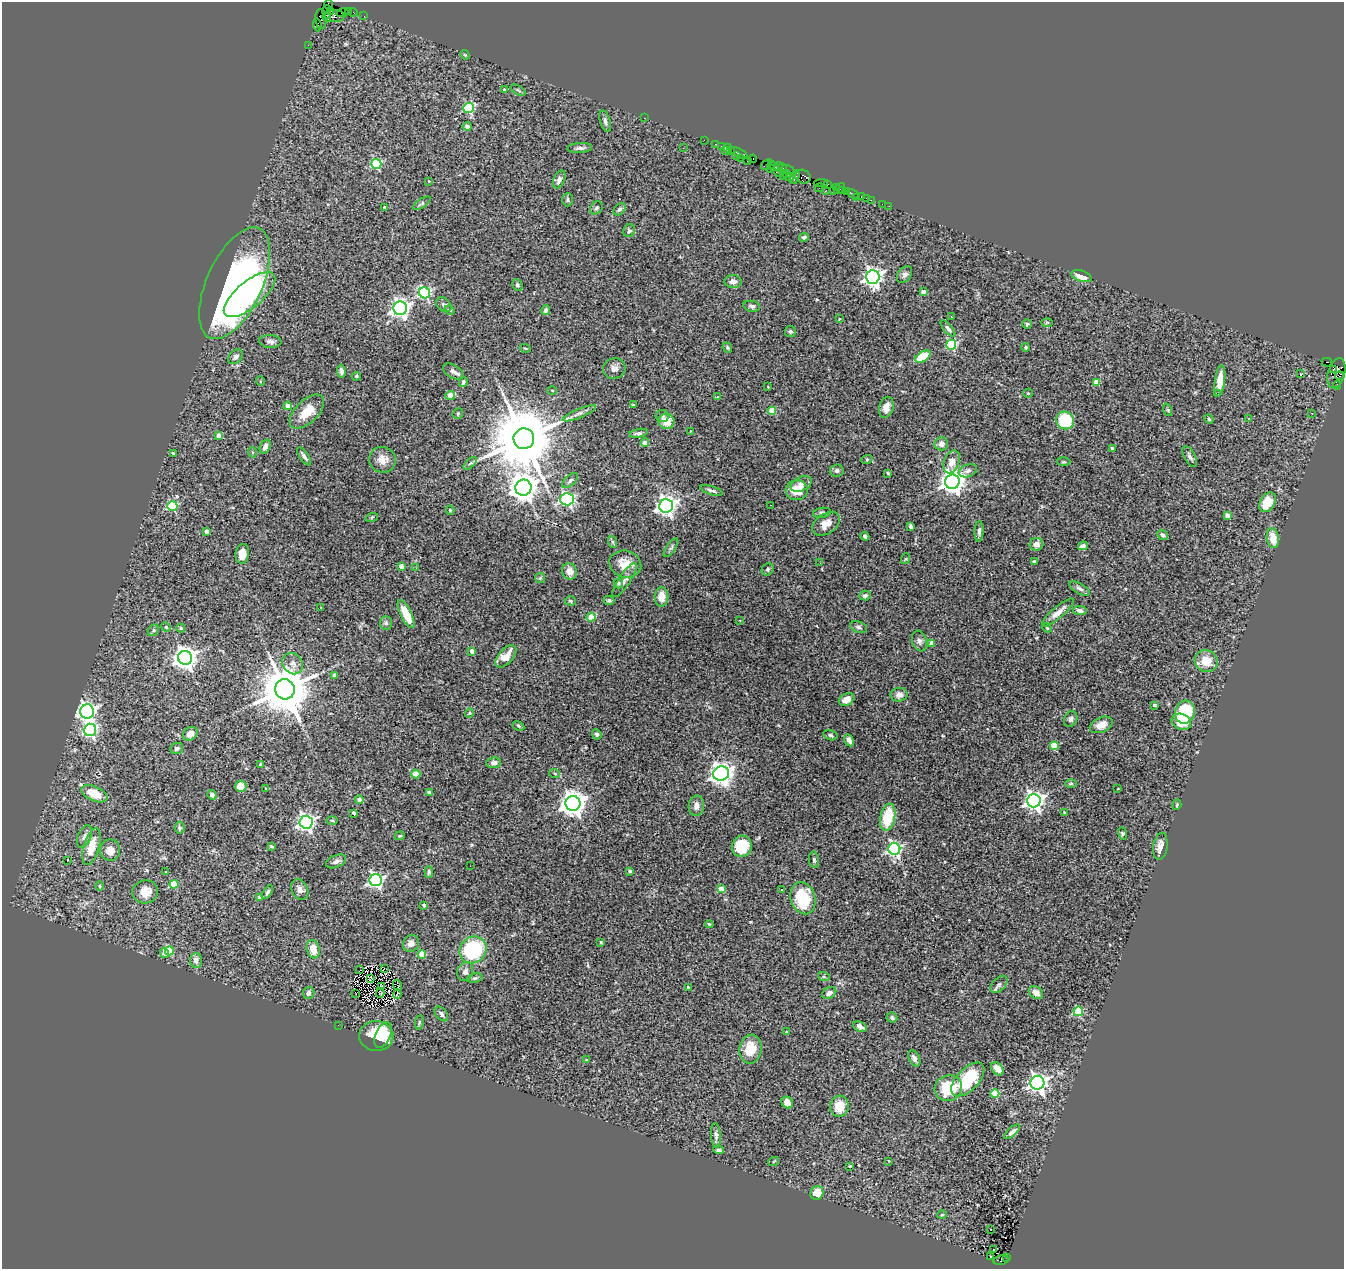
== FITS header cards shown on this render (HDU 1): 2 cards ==
NAXIS1  =                 1342
NAXIS2  =                 1267

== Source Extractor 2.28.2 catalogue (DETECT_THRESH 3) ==
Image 1342 x 1267 px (HDU 1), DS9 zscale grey, 1 PNG px = 1 image px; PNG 1346 x 1271 px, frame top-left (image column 1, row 1267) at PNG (2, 2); each listed source drawn as its Kron ellipse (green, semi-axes under 4 px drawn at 4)
Background 3.52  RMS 0.09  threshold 0.271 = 3 sigma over >= 5 px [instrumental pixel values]
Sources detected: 340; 1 with non-positive FLUX_AUTO (blend fragments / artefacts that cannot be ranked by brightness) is neither listed nor drawn; the other 339 listed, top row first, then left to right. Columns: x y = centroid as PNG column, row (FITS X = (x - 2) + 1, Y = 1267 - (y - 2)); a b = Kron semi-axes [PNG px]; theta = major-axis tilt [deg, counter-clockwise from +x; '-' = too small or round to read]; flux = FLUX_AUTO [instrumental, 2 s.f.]
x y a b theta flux
328 4 5 2 - 88
330 11 4 3 - 390
348 11 3 2 - 170
327 12 7 3 85 670
353 12 4 2 - 140
342 13 6 2 19 170
334 16 10 6 1 1700
364 16 2 2 - 67
327 17 5 3 - 540
321 19 10 5 -86 1000
317 25 6 4 -84 560
308 45 2 2 - 52
465 55 5 4 - 6.4
504 90 4 3 - 16
518 90 8 3 -32 8.7
468 108 5 5 - 440
645 118 3 2 - 100
605 121 11 5 -73 18
467 126 4 4 - 26
704 140 2 2 - 68
715 144 2 2 - 100
721 146 2 2 - 88
580 148 12 5 4 22
683 148 3 2 - 6.1
728 148 4 3 - 380
725 151 3 2 - 340
731 151 3 3 - 270
739 153 10 3 -28 630
736 156 4 3 - 75
740 158 3 2 - 110
753 159 4 4 - 290
748 161 3 3 - 420
376 164 5 5 - 490
766 164 6 3 40 230
771 164 3 3 - 300
779 167 5 3 - 310
770 168 4 3 - 480
776 169 9 4 -55 1200
782 169 5 3 - 580
789 170 7 3 -24 730
786 174 2 2 - 190
783 176 2 2 - 150
790 177 4 4 - 840
795 177 7 3 70 660
803 177 8 6 -28 1500
559 179 9 5 67 27
429 181 3 2 - 3.7
821 183 7 3 5 390
828 184 3 2 - 180
836 187 4 2 - 250
819 188 5 3 - 150
839 188 6 3 50 340
833 190 3 3 - 230
843 190 2 2 - 150
825 191 3 2 - 450
847 191 4 3 - 260
853 194 6 4 -28 290
856 197 2 2 - 51
861 197 4 3 - 340
867 198 3 2 - 83
568 200 7 5 89 11
871 200 2 2 - 97
422 203 10 4 34 14
882 204 2 2 - 37
889 206 2 2 - 23
385 208 3 3 - 12
596 208 7 5 49 13
619 209 7 5 47 14
629 231 6 5 - 14
804 237 5 3 - 11
905 274 9 6 52 20
1081 276 11 5 -17 61
873 277 7 6 - 2900
733 281 8 6 -1 27
235 283 60 27 65 2700
517 285 6 5 - 11
923 292 4 4 - 39
424 293 6 5 - 810
250 295 31 13 39 440
444 305 8 6 -39 18
752 306 8 5 -11 16
400 308 7 6 - 3000
450 310 5 3 - 7.6
546 310 5 4 - 12
951 317 3 2 - 15
839 319 3 2 - 4.3
1047 322 6 4 1 7.1
1027 324 4 4 - 9.4
948 328 10 4 -50 17
790 331 5 5 - 12
270 341 11 6 -3 22
951 345 5 5 - 510
1026 347 4 3 - 7
525 348 5 3 - 5.3
727 348 5 4 - 8.2
235 357 8 6 46 17
923 357 8 5 32 160
1327 362 5 3 - 1100
614 369 11 10 - 31
1334 369 3 3 - 1400
341 371 6 4 -80 16
453 372 11 6 -32 22
1336 373 15 8 74 2500
1300 374 3 3 - 22
356 376 5 4 - 6.8
1339 376 4 3 - 360
260 381 5 3 - 5.2
1220 381 16 5 83 91
463 382 5 4 - 11
1096 382 4 4 - 100
1337 385 4 2 - 260
768 387 3 3 - 3.7
552 391 5 4 - 6.7
1028 393 5 4 - 6.4
1217 394 3 2 - 8.6
450 395 5 4 - 92
717 397 3 3 - 13
633 405 3 3 - 7.6
288 406 4 4 - 36
886 407 11 7 76 45
1168 410 6 4 -71 7.1
772 411 4 4 - 120
307 412 21 11 44 120
579 413 18 4 22 29
1312 413 2 2 - 5
458 414 6 5 - 7.5
662 416 6 6 - 14
1248 418 3 2 - 6.2
1209 419 5 4 - 7
1065 420 9 8 - 240
666 421 8 7 - 95
691 431 4 2 - 4.2
638 433 9 4 11 15
219 436 4 4 - 70
524 439 10 10 - 72000
645 443 4 4 - 45
941 444 7 6 - 35
265 447 7 5 63 27
1112 448 3 3 - 11
252 452 5 3 - 5.7
173 453 4 3 - 7.8
304 456 10 3 -56 17
1190 457 11 5 -61 18
867 459 6 3 19 5.8
382 460 13 13 - 61
952 462 12 7 68 66
1063 462 7 3 0 7.5
470 463 8 3 44 9.1
837 471 7 6 - 18
968 471 9 6 21 20
888 473 4 3 - 6.3
570 480 9 5 42 16
952 482 7 7 - 5200
801 484 11 7 24 28
523 488 8 8 - 8100
711 490 11 3 -17 18
797 490 11 10 - 110
567 499 6 6 - 1100
1267 502 10 7 59 140
770 505 2 2 - 3.3
172 506 5 5 - 400
666 506 7 6 - 3300
450 510 4 4 - 8.5
822 513 9 5 10 13
1227 515 4 4 - 59
372 517 6 4 19 6.8
826 524 15 10 32 63
911 526 4 3 - 13
206 531 4 3 - 16
979 531 10 4 88 19
1163 535 6 4 -42 13
865 536 4 3 - 11
1273 538 10 6 -81 88
613 542 6 4 -70 8.7
1036 544 7 6 - 34
1083 546 5 4 - 24
671 548 11 4 55 14
242 554 10 6 83 68
905 559 5 3 - 6
1034 562 4 3 - 24
820 563 2 2 - 11
625 564 16 13 -16 95
401 566 4 4 - 37
416 568 2 2 - 18
768 569 6 5 - 11
569 571 8 7 - 51
540 578 5 5 - 7.6
625 580 20 6 56 32
618 583 5 4 - 9.4
1080 588 11 5 -31 18
865 596 6 5 - 12
661 597 10 7 -88 72
609 600 5 4 - 13
570 601 5 4 - 9.7
321 608 3 2 - 3.2
1080 610 7 4 -9 26
1058 612 20 5 41 47
406 614 15 5 -64 97
591 617 5 4 - 120
740 620 3 2 - 5.3
386 623 7 6 - 15
166 627 5 4 - 7.5
859 627 9 5 -20 16
181 628 4 4 - 10
1047 628 5 4 - 6.8
153 630 6 5 - 11
919 641 10 7 -71 21
932 643 4 4 - 70
472 651 4 4 - 47
506 656 13 7 49 90
185 658 7 7 - 4700
1206 661 12 10 -25 110
293 664 11 9 -50 42
334 675 4 4 - 15
285 689 10 9 - 34000
899 695 8 6 7 28
847 700 8 6 30 59
1154 705 3 3 - 18
87 711 7 7 - 2400
1185 712 11 10 - 300
469 713 4 4 - 6.4
1071 719 8 6 66 19
1181 722 10 7 -25 110
1101 725 12 7 24 60
518 726 6 4 -29 9
90 730 6 6 - 910
190 734 8 6 38 52
597 734 5 4 - 14
830 735 7 5 -15 13
849 740 6 4 -61 22
1054 746 4 4 - 200
177 748 7 5 23 12
494 763 7 5 7 23
260 765 4 3 - 9.2
555 773 5 3 - 6.8
416 774 4 4 - 140
721 774 8 7 - 4300
1071 783 6 4 0 7.5
241 786 6 6 - 60
266 789 3 2 - 4.7
1118 789 3 2 - 4.4
429 792 4 3 - 30
94 794 14 7 -24 120
212 795 5 4 - 34
359 800 4 4 - 36
1034 801 7 6 - 2800
573 803 7 7 - 5900
1177 805 5 4 - 7.1
696 806 10 7 82 39
354 813 4 3 - 20
1065 813 3 3 - 10
888 817 14 7 79 250
332 820 5 3 - 6.3
306 822 6 6 - 2300
179 828 6 5 - 11
1122 833 6 4 -72 7.4
84 836 12 6 66 27
400 836 5 4 - 6.1
271 846 4 3 - 7.7
742 846 11 9 73 180
1160 846 14 7 81 43
91 847 19 8 74 120
894 849 6 6 - 1200
110 850 11 10 - 50
814 860 8 5 -81 10
67 861 3 2 - 37
336 861 10 6 23 22
470 866 2 2 - 16
630 871 3 3 - 12
165 872 3 3 - 11
429 872 6 3 -89 11
376 880 6 6 - 1400
174 884 4 4 - 220
100 886 5 3 - 5.3
300 889 11 8 -64 32
721 889 4 4 - 90
781 889 3 2 - 9.3
145 892 13 11 14 75
267 892 8 3 56 11
259 898 4 3 - 34
803 898 16 12 -72 250
424 905 3 3 - 18
709 924 4 3 - 6.9
411 943 8 7 - 38
601 943 3 2 - 7
313 949 9 6 -78 80
473 950 14 13 - 450
169 951 4 4 - 220
165 953 5 4 - 42
422 954 4 4 - 140
196 960 7 6 - 38
384 968 3 2 - 3.2
360 970 2 2 - 5.5
465 972 10 7 71 28
824 977 6 4 -19 8.6
371 978 3 2 - 4.6
475 978 7 5 10 10
999 984 10 6 46 18
398 985 5 3 - 2.3
381 986 3 2 - 4.7
688 988 4 4 - 13
309 993 6 5 - 20
356 993 2 2 - 9.8
380 993 5 2 - 6.5
829 993 7 5 29 20
1036 993 8 5 -36 38
397 994 5 3 - 0.099
1078 1011 5 4 - 350
441 1014 8 5 -51 18
892 1018 5 5 - 12
419 1022 7 3 82 7.9
338 1025 2 2 - 33
860 1027 7 5 -29 22
787 1032 3 3 - 14
383 1035 13 7 66 78
376 1036 17 15 -5 230
750 1049 14 11 80 130
914 1058 9 5 -62 22
586 1060 3 3 - 6.1
997 1069 7 5 -49 71
968 1080 21 11 46 330
1037 1083 7 6 - 2900
948 1088 14 12 28 230
995 1094 4 4 - 250
787 1103 6 5 - 47
839 1106 10 9 - 91
1012 1132 10 4 41 22
716 1135 12 5 -85 21
719 1150 5 4 - 14
774 1161 5 3 - 5.3
889 1161 3 3 - 5
850 1166 4 3 - 4.1
817 1193 7 6 - 110
942 1215 4 4 - 6.9
991 1229 3 3 - 75
993 1249 3 2 - 22
990 1257 3 2 - 5.9
1006 1257 2 2 - 210
1001 1260 7 4 10 900
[1 non-positive-flux detection neither listed nor drawn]